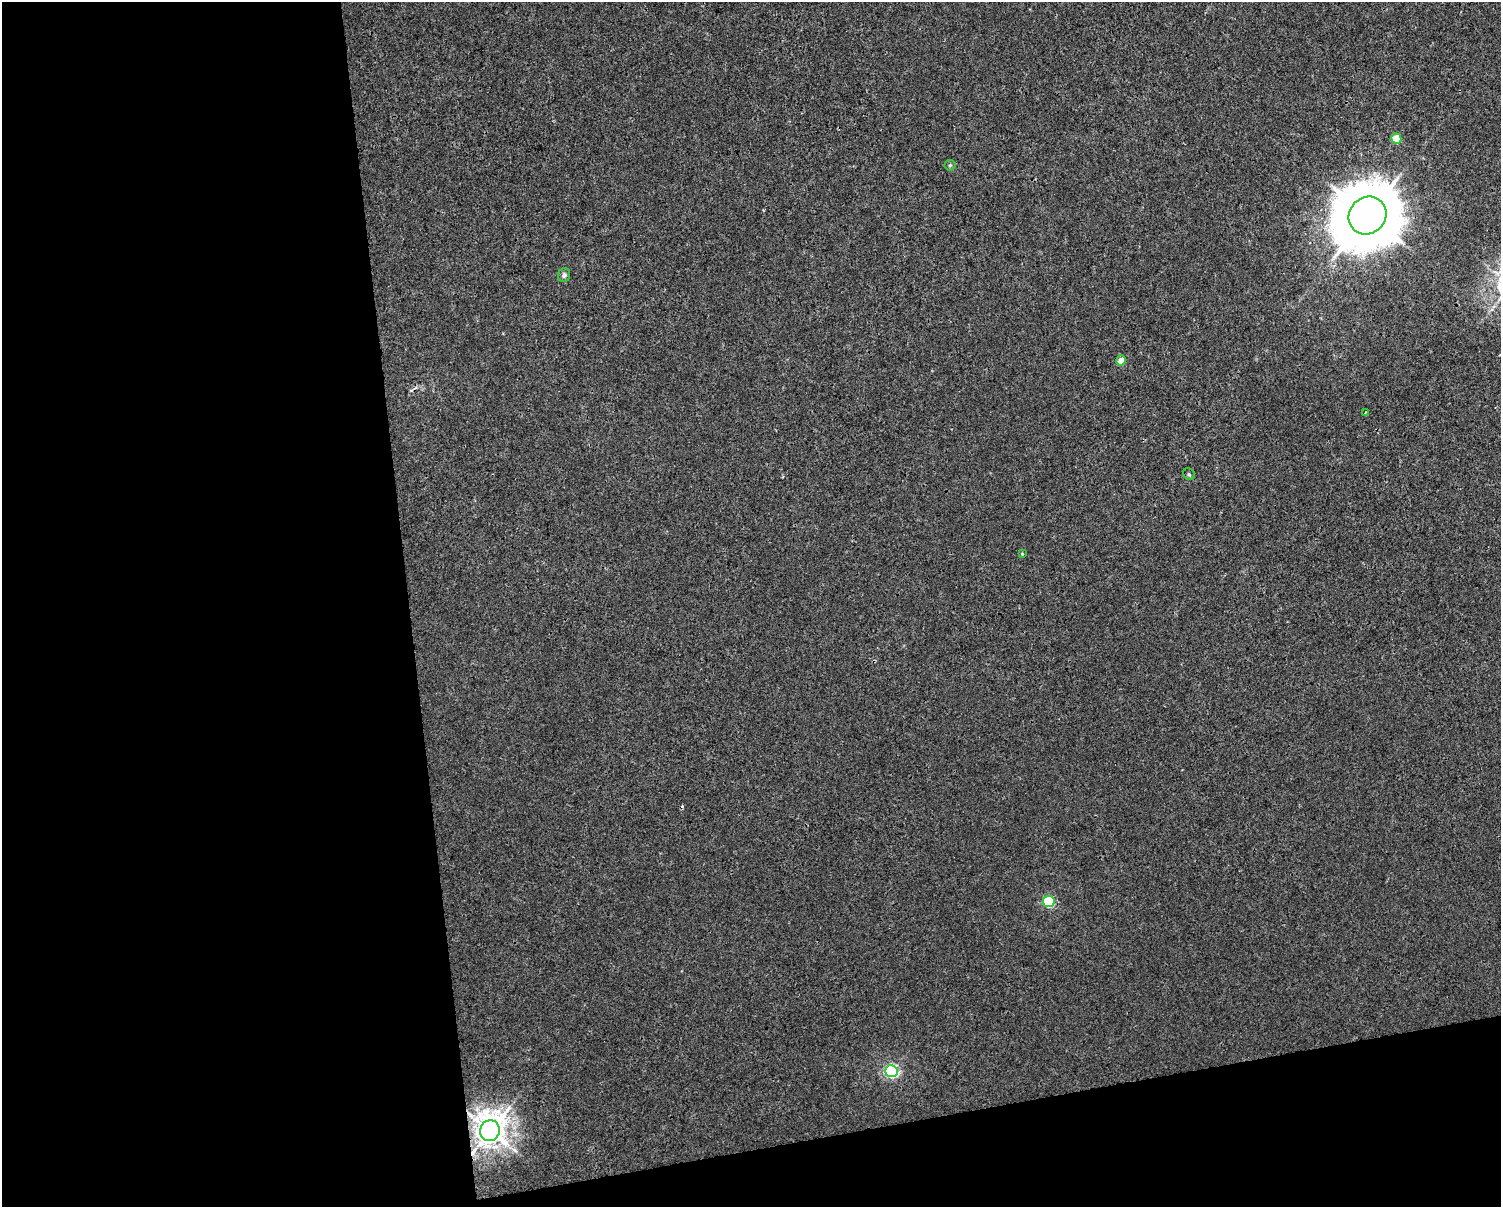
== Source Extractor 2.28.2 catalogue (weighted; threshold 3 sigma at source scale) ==
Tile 10 of 3 x 4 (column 1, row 4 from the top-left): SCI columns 25-1523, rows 1-1205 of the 4589 x 4819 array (HDU 1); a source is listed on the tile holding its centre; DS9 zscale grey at full resolution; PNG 1503 x 1209 px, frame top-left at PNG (2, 2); each listed source drawn as its Kron ellipse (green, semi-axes under 4 px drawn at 4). Shown black and unused: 33% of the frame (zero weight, under 3 of 4 exposures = <1% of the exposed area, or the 3 px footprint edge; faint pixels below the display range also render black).
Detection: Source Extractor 2.28.2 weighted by HDU 2 'WHT'; one run over the whole footprint, this tile lists its part. Background 0.00145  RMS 0.002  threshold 0.00914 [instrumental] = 3 sigma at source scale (4.5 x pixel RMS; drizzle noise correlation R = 1.50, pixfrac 1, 0.0396/0.0396 arcsec/px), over >= 5 px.
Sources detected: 13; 1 cosmic-ray / hot-pixel residue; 1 long thin detection or spike segment (spike, bleed or trail) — neither listed nor drawn; the other 11 listed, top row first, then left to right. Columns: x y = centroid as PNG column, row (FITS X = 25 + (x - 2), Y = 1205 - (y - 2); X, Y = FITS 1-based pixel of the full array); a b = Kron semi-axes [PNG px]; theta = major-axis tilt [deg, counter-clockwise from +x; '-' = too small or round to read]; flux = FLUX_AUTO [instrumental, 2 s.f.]
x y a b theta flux
1396 138 5 5 - 5.6
950 165 5 5 - 0.33
1367 215 20 18 45 1500
564 275 7 6 - 0.57
1121 360 5 4 - 2.5
1366 412 3 2 - 0.19
1189 474 6 5 - 0.37
1022 554 3 3 - 0.16
1049 901 6 5 - 17
891 1071 6 6 - 37
490 1131 10 10 - 300
Overlapping masked pixels (flux is a lower limit): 1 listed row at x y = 490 1131